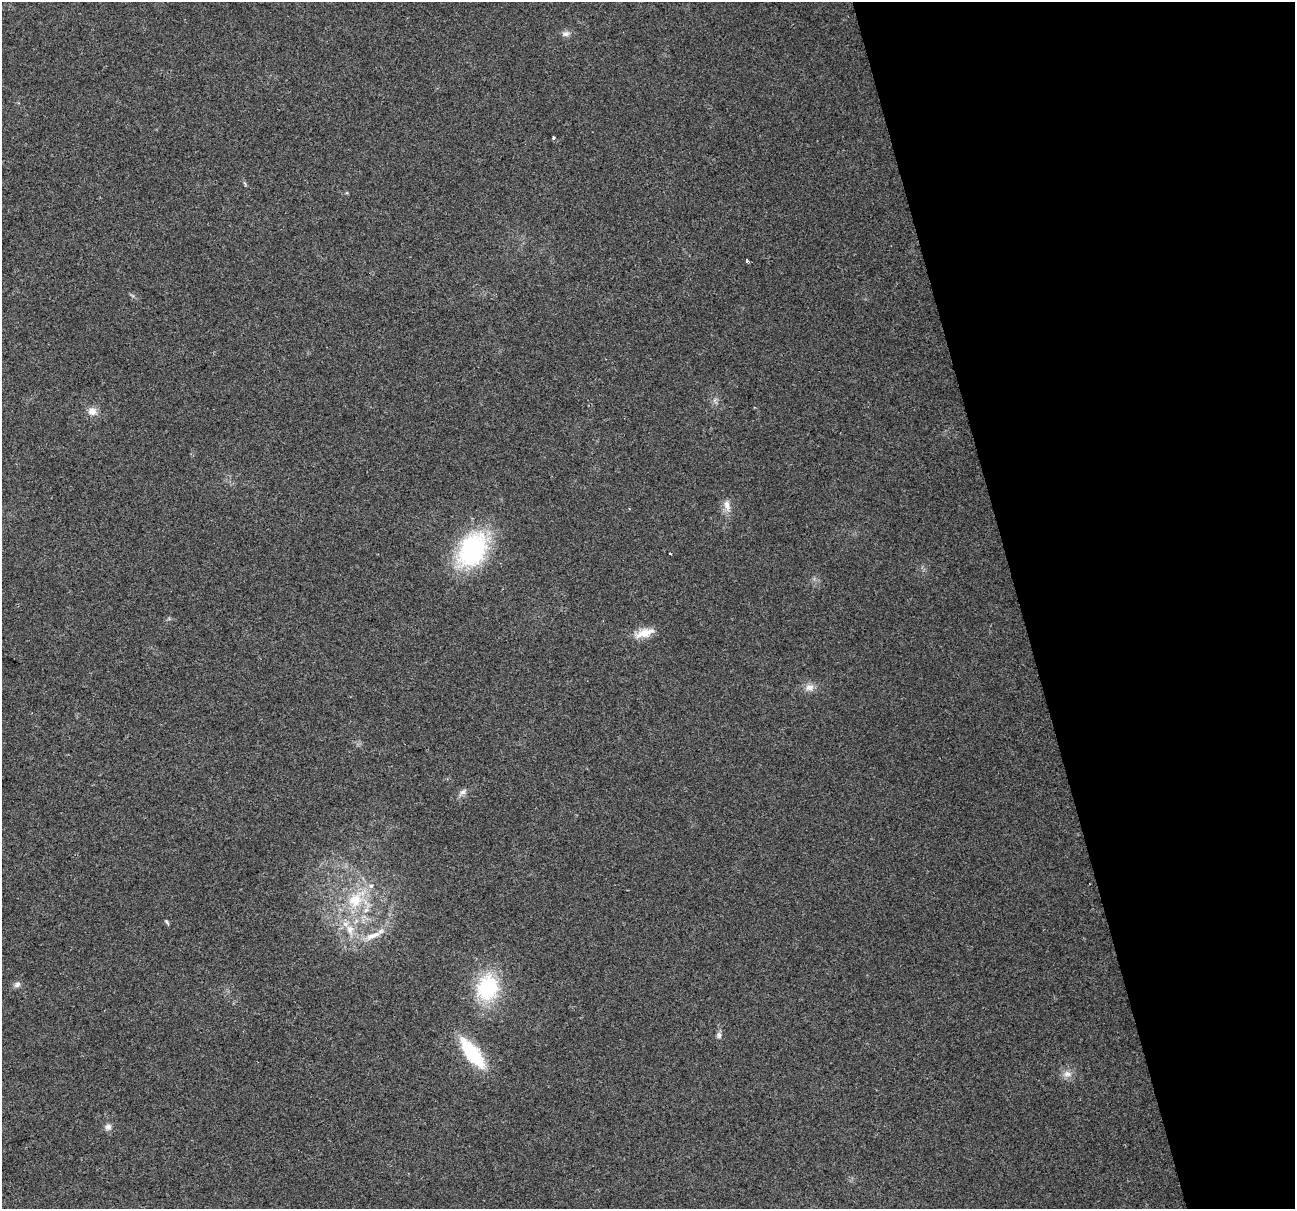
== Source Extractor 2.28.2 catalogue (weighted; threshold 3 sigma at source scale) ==
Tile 12 of 4 x 4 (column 4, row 3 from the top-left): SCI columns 3881-5173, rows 1306-2512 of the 5173 x 4973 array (HDU 1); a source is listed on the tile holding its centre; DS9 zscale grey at full resolution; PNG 1297 x 1211 px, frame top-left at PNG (2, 2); no overlay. Shown black and unused: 21% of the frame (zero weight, under 2 of 3 exposures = <1% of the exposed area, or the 3 px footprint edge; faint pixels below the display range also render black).
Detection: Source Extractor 2.28.2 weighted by HDU 2 'WHT'; one run over the whole footprint, this tile lists its part. Background 0.0557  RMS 0.0074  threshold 0.0334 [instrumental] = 3 sigma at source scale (4.5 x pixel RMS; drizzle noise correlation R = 1.50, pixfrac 1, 0.0396/0.0396 arcsec/px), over >= 5 px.
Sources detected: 21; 1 inside a brighter listed object's ellipse — not listed separately; the other 20 listed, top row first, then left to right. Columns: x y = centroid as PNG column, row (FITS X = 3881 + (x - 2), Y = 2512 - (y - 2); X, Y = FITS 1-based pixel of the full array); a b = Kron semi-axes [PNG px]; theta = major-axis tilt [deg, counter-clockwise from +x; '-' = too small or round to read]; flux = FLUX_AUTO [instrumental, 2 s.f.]
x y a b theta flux
566 34 10 7 15 3
553 137 3 3 - 2.4
747 260 3 3 - 3.4
92 411 12 10 -15 5.8
727 505 16 8 -78 5.6
473 549 32 23 61 110
670 553 3 2 - 0.71
645 633 23 11 15 11
809 687 12 10 -5 5.2
463 792 11 5 37 2.7
355 899 31 19 47 34
167 922 8 3 -51 1.1
350 930 17 11 -83 11
372 936 26 8 23 10
17 985 10 7 25 2.6
488 988 28 22 74 58
719 1035 9 6 -72 2.3
472 1053 33 12 -53 52
1067 1074 13 8 -10 4.8
108 1127 9 8 - 3.1